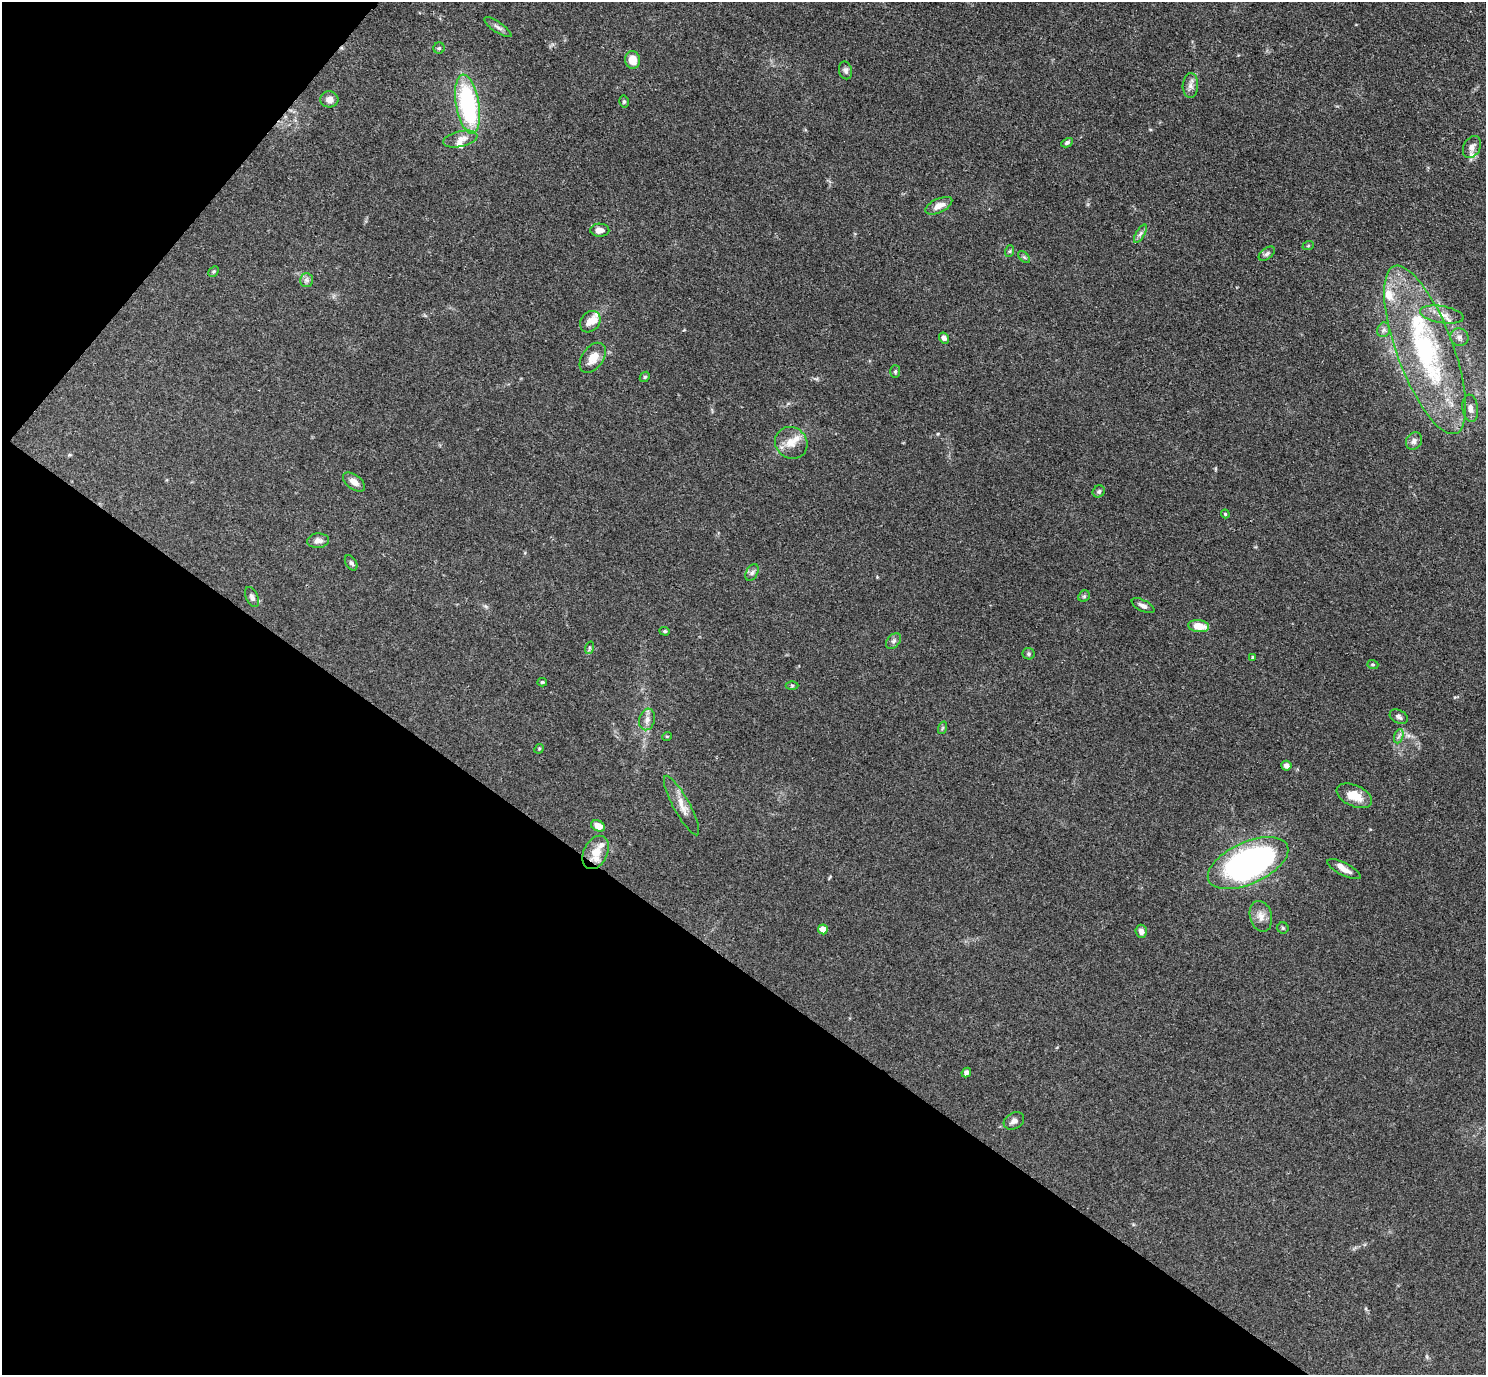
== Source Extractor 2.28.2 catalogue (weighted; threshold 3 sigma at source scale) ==
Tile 9 of 4 x 4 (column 1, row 3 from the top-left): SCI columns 3-1486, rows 1670-3042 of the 5940 x 5944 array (HDU 1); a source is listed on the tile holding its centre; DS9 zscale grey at full resolution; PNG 1488 x 1377 px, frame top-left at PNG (2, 2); each listed source drawn as its Kron ellipse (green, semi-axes under 4 px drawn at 4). Shown black and unused: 34% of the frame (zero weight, under 3 of 4 exposures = <1% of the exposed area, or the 3 px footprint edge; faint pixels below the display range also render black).
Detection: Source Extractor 2.28.2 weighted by HDU 2 'WHT'; one run over the whole footprint, this tile lists its part. Background 0.0727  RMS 0.0056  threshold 0.0253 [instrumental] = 3 sigma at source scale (4.5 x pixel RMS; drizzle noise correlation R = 1.50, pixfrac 1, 0.05/0.05 arcsec/px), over >= 5 px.
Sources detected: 78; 9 inside a brighter listed object's ellipse — not listed separately; the other 69 listed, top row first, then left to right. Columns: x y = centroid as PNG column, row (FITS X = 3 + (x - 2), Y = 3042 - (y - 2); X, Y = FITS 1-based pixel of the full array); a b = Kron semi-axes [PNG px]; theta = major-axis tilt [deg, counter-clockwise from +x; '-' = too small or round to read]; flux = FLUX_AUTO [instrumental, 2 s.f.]
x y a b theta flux
498 27 16 5 -34 2.1
439 48 5 5 - 0.93
633 60 9 7 -77 7.3
845 70 9 6 -77 1.8
1190 85 12 7 87 2.9
329 99 9 8 - 3.5
624 102 6 4 -77 0.93
468 104 30 11 -80 70
460 139 17 8 12 4.8
1067 143 6 4 27 1.1
1472 147 11 8 63 3.3
939 206 14 7 25 5.1
600 230 9 6 -1 3.4
1140 234 10 4 60 1.8
1308 246 6 3 20 0.62
1010 251 6 4 71 0.78
1267 254 9 5 37 1.4
1024 257 7 4 -44 0.85
214 271 6 4 45 0.82
306 280 7 6 - 1.7
1442 315 22 8 -9 6.4
590 322 11 9 50 4.6
1384 330 7 6 - 1.5
1459 337 9 8 - 2.5
944 338 5 5 - 2
1425 350 89 28 -70 97
593 358 17 10 54 7.3
895 371 6 5 - 0.92
645 377 5 4 - 0.7
1470 408 14 8 -83 3.1
1414 441 9 7 53 2.5
791 443 17 15 -38 7.8
354 482 13 7 -36 3.9
1099 491 6 5 - 1.1
1225 514 4 3 - 0.6
318 541 11 7 3 2.8
351 563 8 5 -58 1.2
752 573 9 5 63 1.6
1084 596 6 5 - 0.95
252 597 10 6 -66 1.9
1143 606 12 5 -27 2.3
1199 626 10 6 -8 8.5
665 631 5 4 - 0.7
893 641 9 6 51 1.6
589 648 6 4 72 0.88
1028 654 6 5 - 0.95
1253 657 4 4 - 0.54
1373 665 5 4 - 0.77
542 682 5 4 - 0.73
792 685 6 4 0 0.68
1399 717 9 6 -28 1.6
647 719 11 7 74 2.9
942 728 6 4 70 0.8
667 736 5 3 - 0.45
1399 736 7 4 71 1.4
539 749 5 4 - 0.6
1286 766 5 5 - 2.2
1354 796 19 10 -24 9.4
681 806 33 8 -61 6.8
598 826 7 5 -24 5.4
596 852 18 12 63 8.8
1248 863 43 21 24 190
1344 869 18 6 -27 4.1
1261 916 15 11 -75 4.8
1283 928 5 5 - 0.93
823 929 5 4 - 8.1
1141 931 7 5 -84 2.5
966 1073 5 4 - 1.6
1014 1121 11 8 30 2.7
Overlapping masked pixels (flux is a lower limit): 1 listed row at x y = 596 852